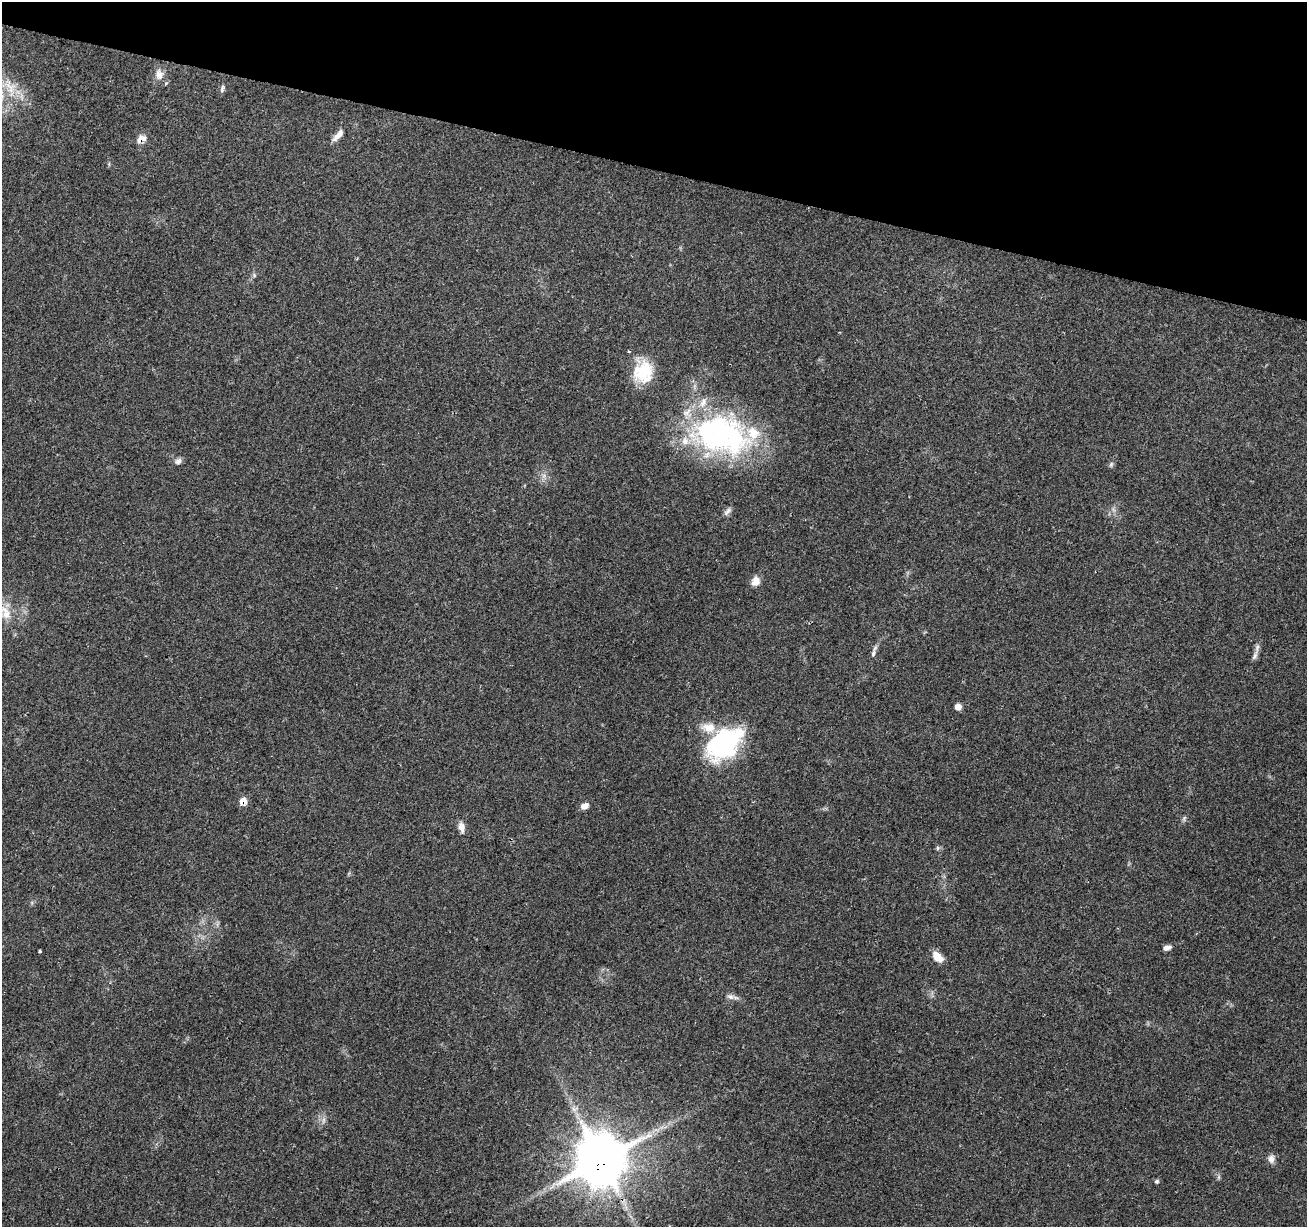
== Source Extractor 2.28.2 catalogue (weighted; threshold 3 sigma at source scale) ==
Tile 2 of 4 x 4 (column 2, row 1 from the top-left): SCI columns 1306-2610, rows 3896-5120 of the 5230 x 5405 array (HDU 1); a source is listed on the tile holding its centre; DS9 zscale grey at full resolution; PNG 1309 x 1229 px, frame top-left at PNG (2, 2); no overlay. Shown black and unused: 14% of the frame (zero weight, under 2 of 3 exposures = <1% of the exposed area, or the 3 px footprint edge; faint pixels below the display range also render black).
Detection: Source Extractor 2.28.2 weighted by HDU 2 'WHT'; one run over the whole footprint, this tile lists its part. Background 0.157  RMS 0.0076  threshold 0.034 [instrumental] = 3 sigma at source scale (4.5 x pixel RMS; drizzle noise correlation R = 1.50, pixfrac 1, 0.0396/0.0396 arcsec/px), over >= 5 px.
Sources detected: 35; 1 inside a brighter object's white glare — not listed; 6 inside a brighter listed object's ellipse — not listed separately; the other 28 listed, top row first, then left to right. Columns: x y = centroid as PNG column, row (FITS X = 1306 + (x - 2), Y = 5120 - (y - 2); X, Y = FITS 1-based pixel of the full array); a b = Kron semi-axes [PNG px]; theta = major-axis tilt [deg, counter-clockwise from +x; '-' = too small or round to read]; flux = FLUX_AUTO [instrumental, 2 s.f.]
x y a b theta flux
159 74 16 10 -80 5.5
222 88 10 5 69 1.9
338 135 19 7 48 5.2
141 139 11 8 23 5.6
643 372 25 22 76 30
706 433 57 35 -71 98
753 433 21 18 -46 21
178 461 10 7 33 2.6
1111 464 9 4 63 1.4
727 511 13 5 47 2.5
756 581 12 10 64 5.2
6 613 20 10 -74 10
873 653 11 6 72 2.5
1255 655 15 5 65 3.3
958 706 7 6 - 4.2
724 744 47 28 40 84
243 801 8 7 - 6.7
585 806 10 7 29 4
462 827 12 7 -77 5
937 848 6 4 90 1.1
1167 948 10 6 14 2.7
40 951 3 3 - 0.91
938 957 13 8 -43 9.3
730 997 11 6 -17 3.1
574 1109 8 5 -34 2.3
1271 1159 11 9 -88 3.6
601 1160 16 14 64 4000
1157 1181 6 5 - 1.3
Overlapping masked pixels (flux is a lower limit): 3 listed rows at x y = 141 139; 243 801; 601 1160